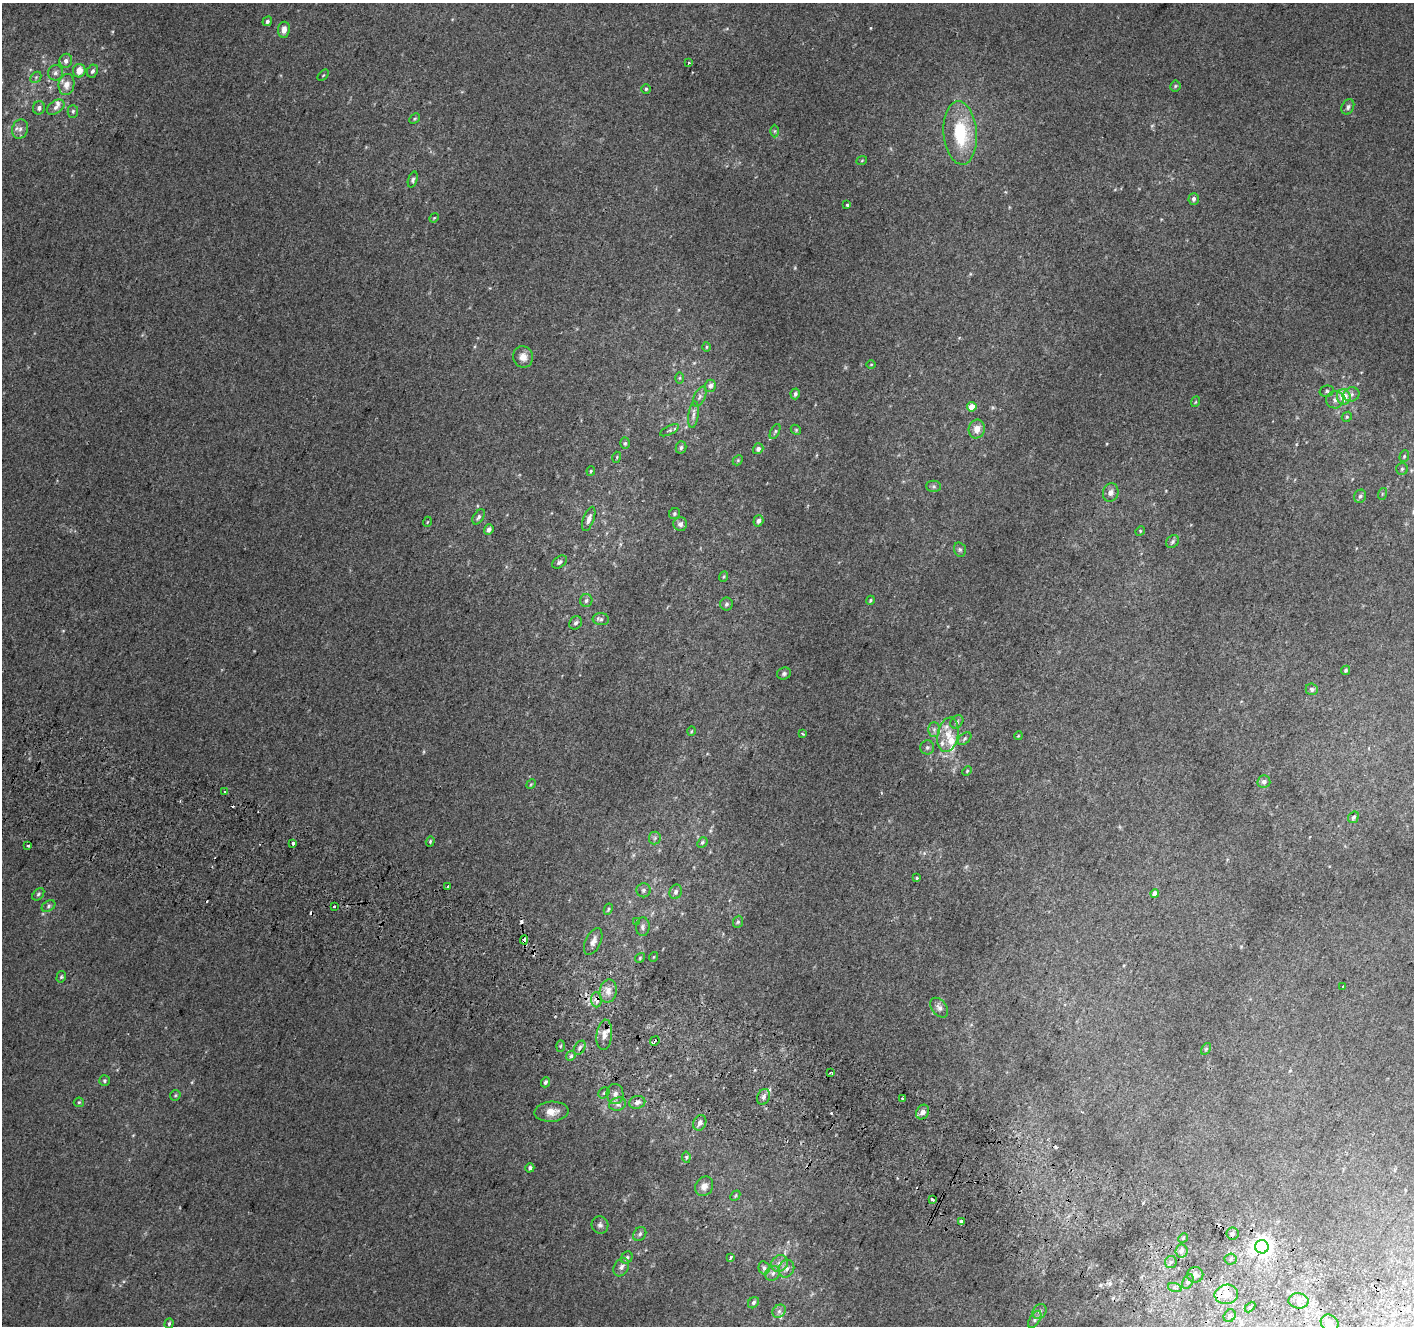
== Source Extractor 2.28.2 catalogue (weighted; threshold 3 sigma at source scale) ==
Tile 6 of 4 x 4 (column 2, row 2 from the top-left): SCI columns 1441-2852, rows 2958-4281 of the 5694 x 5850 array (HDU 1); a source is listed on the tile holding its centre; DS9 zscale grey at full resolution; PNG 1416 x 1328 px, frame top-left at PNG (2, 3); each listed source drawn as its Kron ellipse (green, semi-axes under 4 px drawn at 4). Shown black and unused: <1% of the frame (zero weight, under 2 of 3 exposures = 2% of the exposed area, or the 3 px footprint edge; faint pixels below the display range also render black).
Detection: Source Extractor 2.28.2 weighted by HDU 2 'WHT'; one run over the whole footprint, this tile lists its part. Background 0.012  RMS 0.0071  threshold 0.0317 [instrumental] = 3 sigma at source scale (4.5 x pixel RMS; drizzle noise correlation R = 1.50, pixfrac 1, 0.0396/0.0396 arcsec/px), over >= 5 px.
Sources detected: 187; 11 cosmic-ray / hot-pixel residue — neither listed nor drawn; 7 inside a brighter listed object's ellipse — not listed separately; the other 169 listed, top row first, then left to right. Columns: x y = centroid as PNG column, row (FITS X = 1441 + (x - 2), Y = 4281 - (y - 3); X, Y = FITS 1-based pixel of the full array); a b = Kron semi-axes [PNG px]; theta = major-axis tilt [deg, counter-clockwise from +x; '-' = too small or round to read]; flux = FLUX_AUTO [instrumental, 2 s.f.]
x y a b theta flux
267 21 5 4 - 1.8
284 30 8 6 82 4.9
66 61 7 6 - 2.5
688 63 3 3 - 1.2
79 71 7 6 - 6.7
92 71 7 5 64 2.1
55 73 7 7 - 2.5
323 75 6 2 45 0.62
36 77 6 4 45 1.3
66 85 10 8 82 5.9
1175 86 5 5 - 0.93
646 89 4 4 - 0.92
56 107 10 6 37 2.8
1348 107 8 6 64 2
39 108 6 6 - 2.2
73 111 6 5 - 1.5
415 119 6 4 45 0.89
20 129 10 8 72 3.3
775 131 6 4 90 1
960 133 32 16 -85 38
862 160 5 3 - 0.66
413 180 8 4 71 1.4
1194 199 6 5 - 2.2
847 204 3 3 - 3.8
434 218 5 4 - 0.65
706 347 5 3 - 0.67
523 357 11 10 - 5.5
871 364 4 3 - 0.59
680 378 6 4 89 0.93
710 386 6 5 - 2.3
1327 391 7 5 14 1.4
795 394 5 4 - 1.8
1351 394 8 7 - 2.4
700 397 11 5 66 2.5
1344 397 7 7 - 13
1335 400 9 8 - 3.2
1195 402 5 3 - 0.62
972 407 4 4 - 12
693 414 13 5 83 2.8
1347 417 5 4 - 0.98
977 429 9 8 - 5.8
669 430 10 4 27 1.6
796 430 6 4 -47 0.9
775 431 8 4 62 1.1
625 443 6 5 - 1.1
681 447 6 5 - 1.6
758 449 6 5 - 2.4
1404 456 6 4 69 1
617 457 5 3 - 0.69
738 460 6 4 46 0.91
1402 469 6 5 - 1.4
591 471 4 4 - 0.77
934 486 7 5 -1 1.6
1111 493 9 7 74 3.5
1382 494 6 4 72 0.7
1360 496 7 6 - 1.9
674 514 6 5 - 1.4
479 517 8 5 58 1.7
589 519 12 5 70 3.2
758 521 5 5 - 2.3
427 522 5 3 - 0.6
680 524 7 7 - 2.5
489 530 5 4 - 2.4
1140 531 5 4 - 0.77
1172 541 7 5 47 1.6
960 550 7 5 -74 1.5
560 562 8 5 36 1.7
723 577 5 3 - 0.71
870 600 5 4 - 0.85
586 601 6 6 - 1.8
726 604 6 6 - 1.5
601 619 8 6 -5 1.8
576 623 7 6 - 1.9
1346 670 5 4 - 1.1
784 674 7 6 - 1.7
1312 689 6 5 - 1.9
957 722 7 5 45 1.5
934 729 7 6 - 2.1
691 731 5 3 - 0.6
803 734 4 3 - 1
948 735 17 10 79 9.1
1018 736 4 3 - 0.61
965 739 8 5 39 1.4
927 747 7 7 - 1.8
967 771 5 3 - 0.75
1264 782 6 6 - 2.5
531 784 5 4 - 0.79
224 792 3 3 - 2.5
1353 817 6 5 - 1.5
655 838 6 6 - 1.5
430 841 5 4 - 0.94
702 842 6 4 49 1.2
293 843 3 3 - 2.3
28 845 3 3 - 2.2
917 878 3 3 - 1.4
448 887 3 3 - 2.8
643 890 7 7 - 1.8
676 892 7 6 - 2.2
38 894 7 5 50 1.2
1155 894 4 4 - 5.3
49 906 7 5 29 1.5
334 906 4 3 - 3.6
608 909 6 4 62 0.96
637 921 3 3 - 3.7
738 922 6 5 - 1.2
643 927 9 7 87 2
524 940 4 3 - 5
593 942 14 7 64 4.5
653 957 5 3 - 0.54
640 958 5 4 - 0.91
61 977 6 4 75 1
1343 986 3 3 - 2.4
608 991 11 8 80 5.5
596 1000 8 5 -86 7.3
939 1008 11 7 -51 3
604 1035 15 8 84 5.1
655 1041 5 3 - 8.9
560 1046 6 4 87 1
580 1048 8 5 60 2.4
1206 1049 6 4 57 0.91
571 1056 5 4 - 1.2
830 1073 3 3 - 1.3
104 1081 5 5 - 1
545 1082 5 4 - 1.6
604 1093 6 5 - 1.1
615 1094 10 8 -87 3.7
175 1095 5 5 - 1.1
763 1097 8 6 67 2.9
902 1098 3 3 - 3.3
79 1102 5 5 - 0.85
637 1102 8 6 13 2.9
618 1104 8 6 15 2.7
551 1112 17 10 4 7.8
923 1112 7 6 - 3.3
700 1123 8 6 65 3
686 1157 5 4 - 1
530 1168 4 4 - 2
704 1186 10 8 57 4.4
735 1196 6 4 47 0.91
932 1199 3 3 - 3.9
962 1222 4 3 - 73
600 1225 9 8 - 2.4
1232 1233 6 6 - 1.7
640 1234 7 6 - 1.8
1183 1238 5 4 - 0.84
1262 1247 7 6 - 390
1181 1251 6 6 - 2.2
731 1257 4 3 - 9.8
627 1258 6 5 - 1.7
1231 1259 6 5 - 1.2
1171 1262 6 5 - 1.8
779 1263 9 8 - 3.7
621 1267 10 7 61 2.7
764 1268 7 5 -75 1.7
786 1269 9 7 67 3.3
773 1273 8 7 - 2.3
1195 1275 8 8 - 3.2
1188 1282 8 5 63 1.9
1175 1288 7 4 -19 1.5
1226 1294 12 9 10 7.2
1298 1301 10 7 -7 4.3
753 1303 6 5 - 1.5
1250 1307 6 4 46 1.1
779 1311 7 6 - 2.2
1040 1312 8 6 49 2.1
1230 1316 7 5 49 1.8
1035 1319 9 5 58 1.6
1330 1323 9 8 - 6
169 1324 5 4 - 1.1
Overlapping masked pixels (flux is a lower limit): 4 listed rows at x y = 524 940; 596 1000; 655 1041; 962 1222